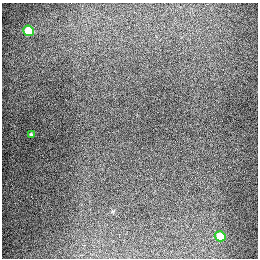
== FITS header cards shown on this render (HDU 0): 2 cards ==
NAXIS1  =                  256
NAXIS2  =                  256

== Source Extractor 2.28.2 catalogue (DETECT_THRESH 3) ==
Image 256 x 256 px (HDU 0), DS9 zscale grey, 1 PNG px = 1 image px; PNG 260 x 260 px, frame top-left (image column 1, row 256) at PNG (2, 3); each listed source drawn as its Kron ellipse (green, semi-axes under 4 px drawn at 4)
Background 1270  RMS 26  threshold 79.3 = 3 sigma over >= 5 px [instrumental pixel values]
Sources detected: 3; all 3 listed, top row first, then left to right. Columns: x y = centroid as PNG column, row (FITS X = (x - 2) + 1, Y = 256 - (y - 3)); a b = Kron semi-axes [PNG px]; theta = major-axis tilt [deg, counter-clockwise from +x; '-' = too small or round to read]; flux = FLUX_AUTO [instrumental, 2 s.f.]
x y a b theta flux
29 31 5 5 - 87000
31 134 4 3 - 2600
220 236 5 5 - 65000